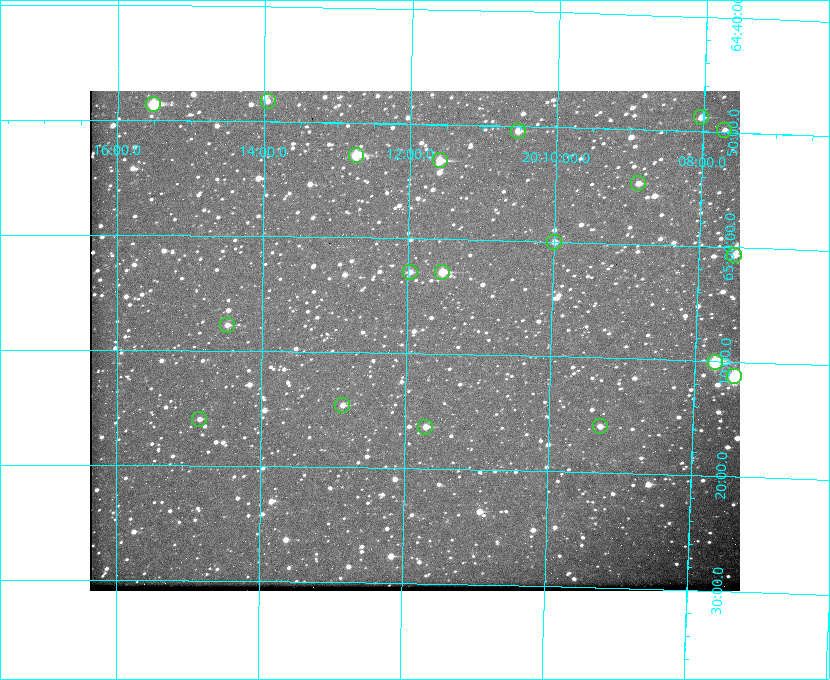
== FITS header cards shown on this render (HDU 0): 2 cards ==
NAXIS1  =                  650
NAXIS2  =                  500

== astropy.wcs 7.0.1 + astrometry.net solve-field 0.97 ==
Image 650 x 500 px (HDU 0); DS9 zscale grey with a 90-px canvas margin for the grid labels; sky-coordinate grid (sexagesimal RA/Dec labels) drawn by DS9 from the SOLVED WCS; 19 Tycho-2 reference stars matched to detected sources circled (green)
Header WCS: none
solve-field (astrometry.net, Tycho-2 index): SOLVED blind (the file carries no WCS)
Solved WCS: RA---TAN-SIP/DEC--TAN-SIP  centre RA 20:11:53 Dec +65:09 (302.97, +65.15 deg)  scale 5.23 arcsec/px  FOV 56.7' x 43.6'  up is +179 deg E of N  parity flipped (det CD > 0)
(file carries no celestial WCS; the grid is the blind solution)
Tycho-2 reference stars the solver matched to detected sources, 19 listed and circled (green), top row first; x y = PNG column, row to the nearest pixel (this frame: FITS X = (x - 90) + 1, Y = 500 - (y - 91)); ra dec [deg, ICRS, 3 dp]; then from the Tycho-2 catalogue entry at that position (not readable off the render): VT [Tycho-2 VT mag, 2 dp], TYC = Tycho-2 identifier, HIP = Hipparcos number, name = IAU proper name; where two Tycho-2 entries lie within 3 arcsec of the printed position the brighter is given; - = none
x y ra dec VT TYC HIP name
268 101 303.488 +64.804 11.29 4240-68-1 - -
153 104 303.878 +64.810 8.93 4240-794-1 - -
701 117 302.008 +64.813 10.38 4240-809-1 - -
724 130 301.927 +64.830 11.16 4240-869-1 - -
518 131 302.633 +64.841 10.69 4240-985-1 - -
356 155 303.184 +64.880 9.02 4240-488-1 - -
440 160 302.897 +64.886 9.40 4240-717-1 - -
638 183 302.216 +64.912 11.03 4240-1279-1 - -
554 242 302.498 +65.000 11.22 4240-149-1 - -
734 255 301.878 +65.011 10.80 4240-59-1 - -
410 272 302.992 +65.048 11.44 4240-88-1 - -
442 272 302.882 +65.048 10.25 4240-98-1 - -
227 325 303.620 +65.129 11.18 4240-34-1 - -
715 362 301.932 +65.168 8.01 4240-866-1 99147 -
734 376 301.862 +65.188 7.70 4240-604-1 99125 -
342 405 303.217 +65.244 11.17 4240-236-1 - -
199 419 303.713 +65.266 11.45 4240-564-1 - -
600 426 302.323 +65.266 11.19 4240-188-1 - -
425 427 302.928 +65.273 10.74 4240-760-1 - -